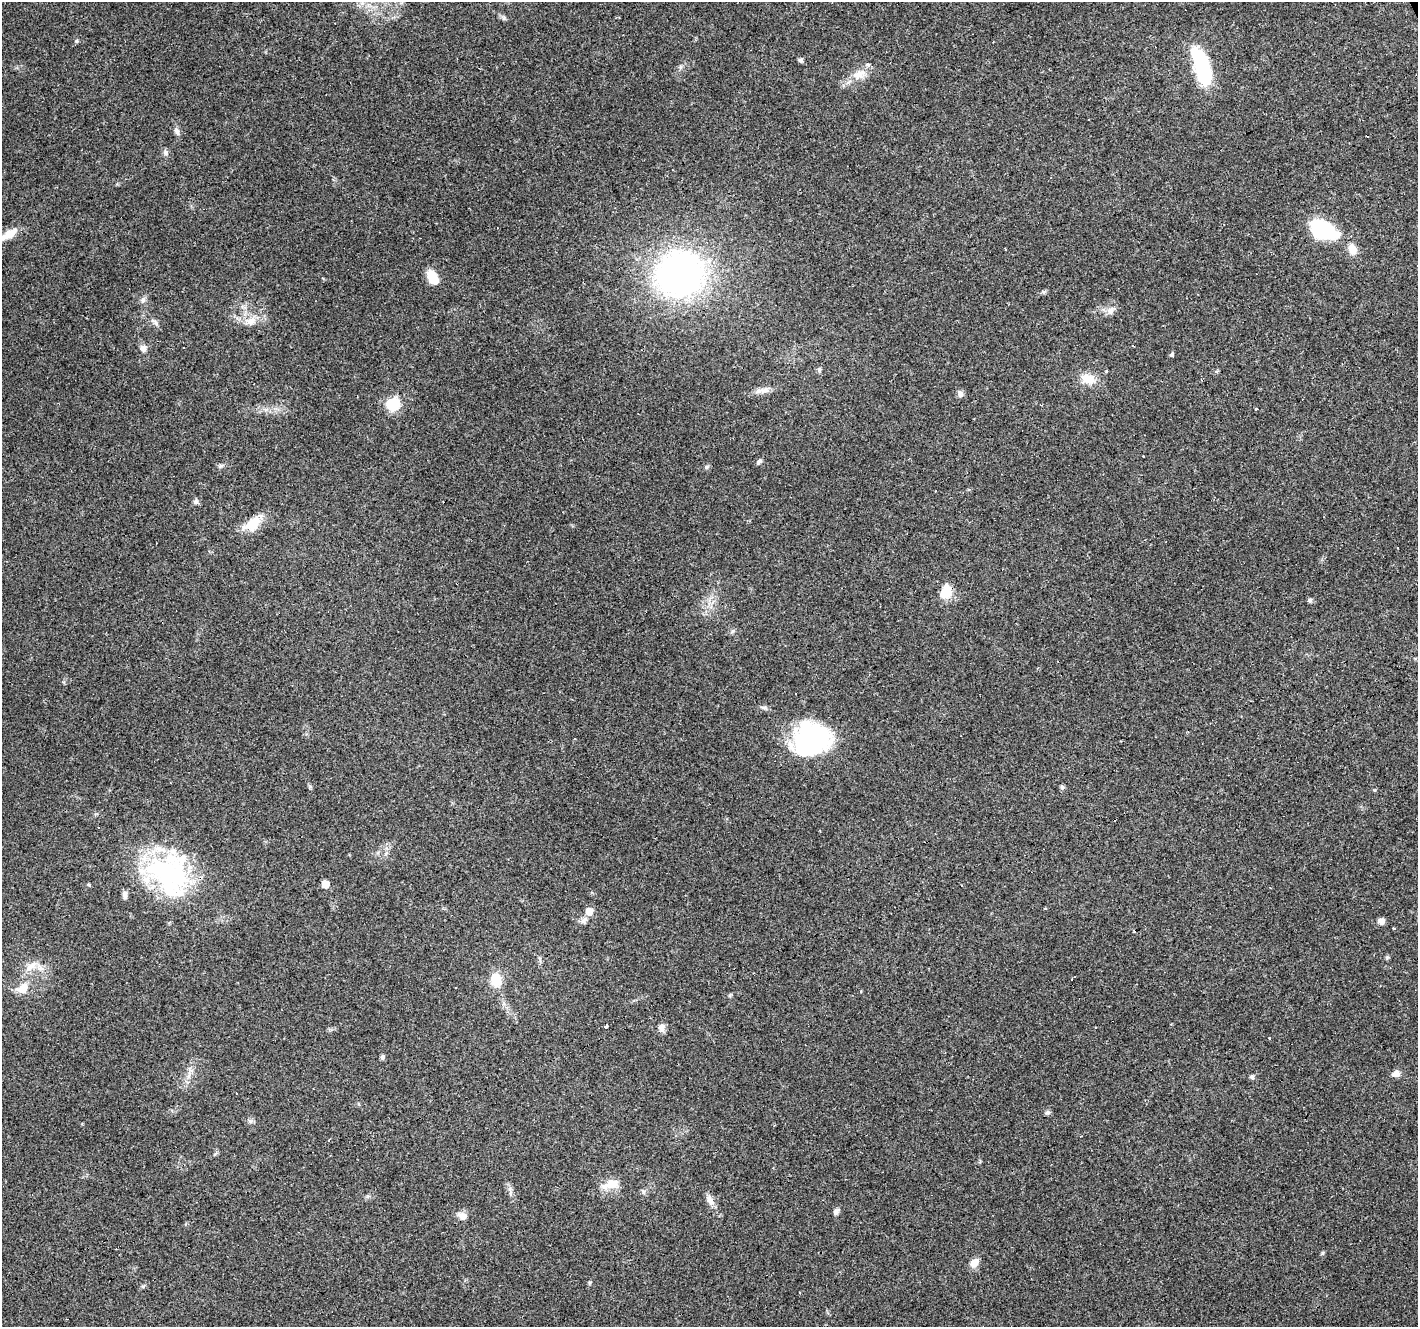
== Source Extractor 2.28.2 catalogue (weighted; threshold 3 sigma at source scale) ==
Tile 10 of 4 x 4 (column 2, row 3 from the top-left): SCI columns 1417-2832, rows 1412-2736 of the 5664 x 5529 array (HDU 1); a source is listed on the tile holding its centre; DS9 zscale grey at full resolution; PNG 1420 x 1329 px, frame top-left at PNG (2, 2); no overlay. Shown black and unused: <1% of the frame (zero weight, under 3 of 4 exposures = <1% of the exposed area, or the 3 px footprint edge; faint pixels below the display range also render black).
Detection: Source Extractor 2.28.2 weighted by HDU 2 'WHT'; one run over the whole footprint, this tile lists its part. Background 0.117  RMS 0.0059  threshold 0.0265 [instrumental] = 3 sigma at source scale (4.5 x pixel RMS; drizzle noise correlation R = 1.50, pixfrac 1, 0.0396/0.0396 arcsec/px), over >= 5 px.
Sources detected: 79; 12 cosmic-ray / hot-pixel residue — not listed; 2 inside a brighter listed object's ellipse — not listed separately; the other 65 listed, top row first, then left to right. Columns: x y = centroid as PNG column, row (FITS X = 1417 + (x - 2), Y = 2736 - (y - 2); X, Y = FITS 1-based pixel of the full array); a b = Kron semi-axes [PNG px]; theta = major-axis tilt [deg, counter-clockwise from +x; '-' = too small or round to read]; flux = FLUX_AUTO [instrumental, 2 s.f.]
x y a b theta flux
504 18 6 4 72 0.82
76 41 6 3 17 0.73
801 60 7 5 -16 1.1
1202 66 39 13 -72 55
859 74 21 12 21 8
1089 119 3 2 - 0.64
177 131 10 6 -69 2.2
165 153 7 7 - 1.7
1322 229 27 15 -26 50
10 234 16 9 34 8.1
1006 249 2 2 - 0.77
1352 249 13 10 -71 5.8
680 274 41 38 12 230
432 277 16 9 -60 11
1044 292 7 4 2 1
143 300 10 6 76 1.9
1110 311 11 8 79 3.2
251 321 13 9 46 4.9
154 322 13 4 -38 1.9
143 349 9 8 - 2.3
1172 354 5 5 - 1.1
819 369 6 6 - 1.3
1106 371 4 3 - 0.97
1088 379 19 13 -12 9.1
765 390 16 8 25 4.1
960 394 10 7 -77 2
393 404 7 7 - 69
1256 409 3 3 - 2.2
1143 456 3 2 - 1.1
759 462 8 5 42 1.4
706 467 6 5 - 1.3
196 501 7 6 - 1.5
253 523 27 13 37 12
457 583 3 2 - 0.95
946 592 16 12 64 11
1310 600 7 5 16 1.1
812 739 36 33 12 80
1062 787 6 6 - 1.1
98 828 3 2 - 0.7
168 873 58 45 -30 93
325 884 6 5 - 7.2
89 885 5 3 - 0.62
125 895 10 6 -88 2.2
589 911 7 7 - 5.4
584 920 12 7 42 2.6
1381 921 6 6 - 3.7
1393 929 3 3 - 1.9
31 967 21 9 42 6.1
496 980 16 12 -73 11
23 989 15 11 53 7.6
605 1026 4 3 - 4.7
662 1027 10 8 84 2.9
1270 1038 3 2 - 1.5
382 1057 6 5 - 1.4
1396 1073 9 8 - 3
189 1075 10 4 77 2.2
1252 1077 7 4 -88 0.96
1048 1112 6 6 - 1.3
611 1184 24 11 17 8.9
643 1191 7 4 -44 1.1
710 1200 15 8 -59 3.7
836 1212 8 6 45 1.8
462 1216 11 9 -20 3.9
974 1263 9 7 44 6.4
799 1292 3 2 - 0.57
Overlapping masked pixels (flux is a lower limit): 1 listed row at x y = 457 583
Unlisted compact peaks at least as high as the median listed source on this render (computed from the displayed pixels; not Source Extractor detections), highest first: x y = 1322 1253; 221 466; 765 708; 590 1282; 1387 957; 310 786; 733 631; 250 1121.